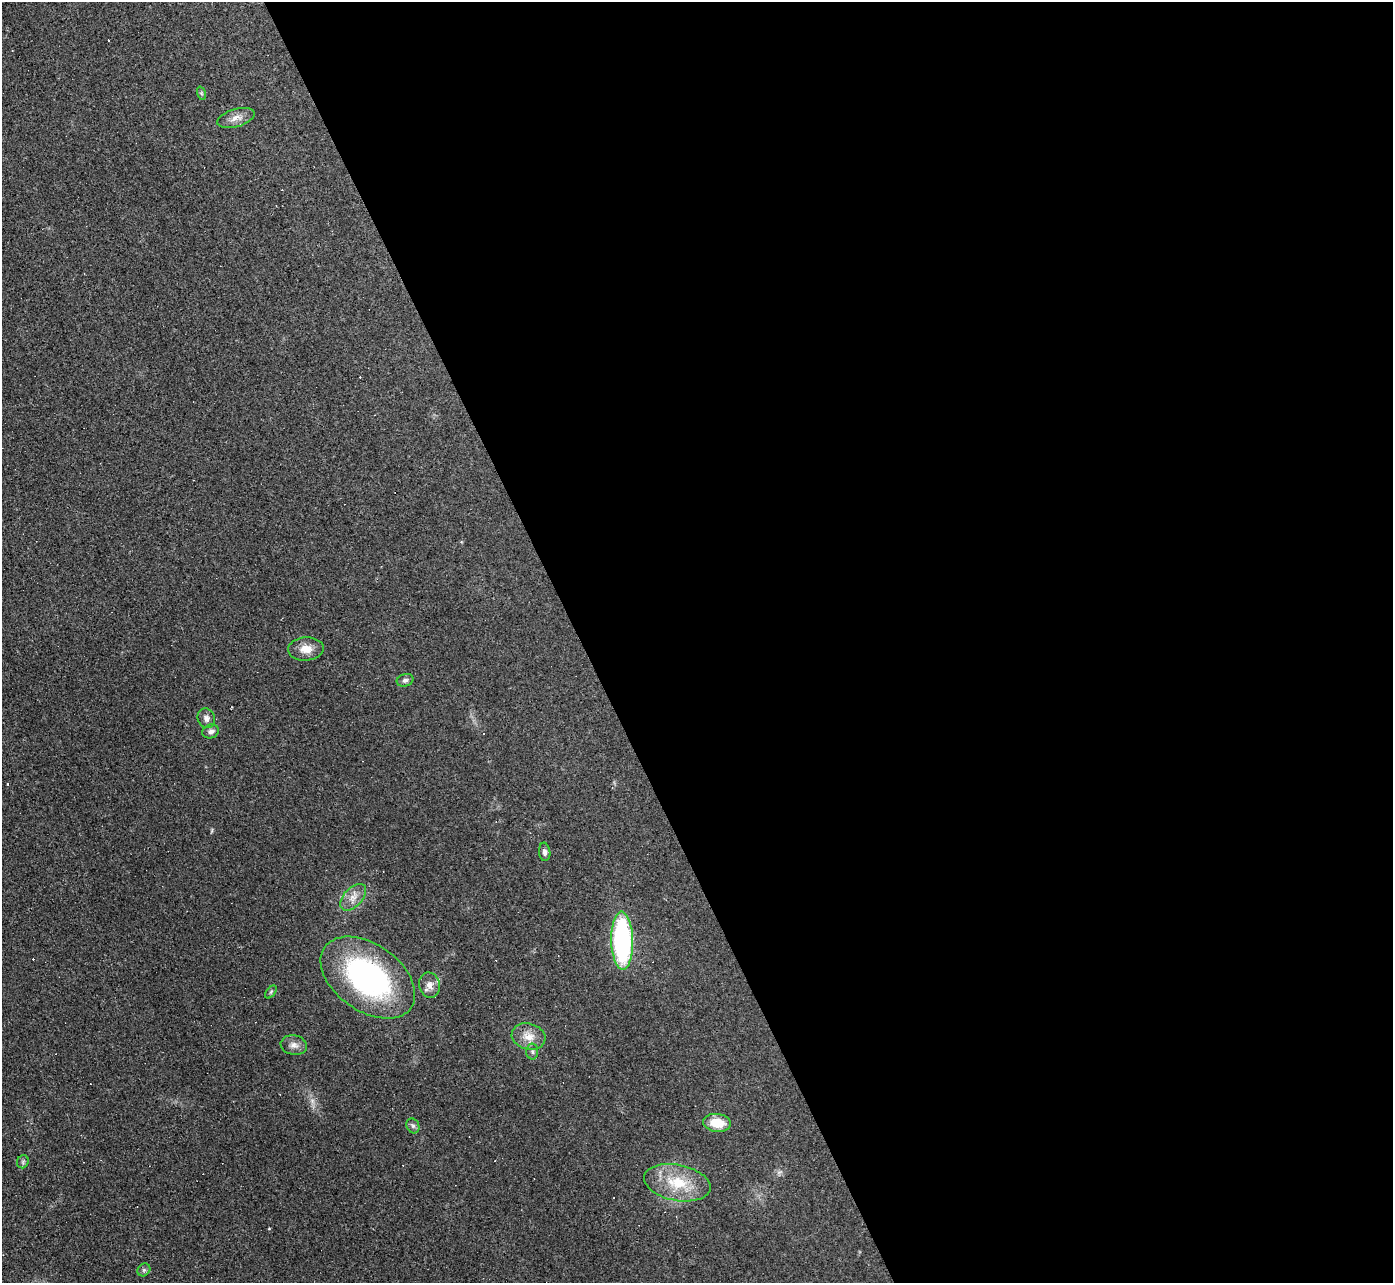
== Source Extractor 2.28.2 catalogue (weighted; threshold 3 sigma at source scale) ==
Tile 8 of 4 x 4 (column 4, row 2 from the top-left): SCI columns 4175-5565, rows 2712-3992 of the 5565 x 5552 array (HDU 1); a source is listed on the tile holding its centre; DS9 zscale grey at full resolution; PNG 1395 x 1285 px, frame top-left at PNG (2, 2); each listed source drawn as its Kron ellipse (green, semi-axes under 4 px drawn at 4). Shown black and unused: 58% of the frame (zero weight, under 3 of 4 exposures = <1% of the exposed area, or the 3 px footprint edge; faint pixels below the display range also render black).
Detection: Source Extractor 2.28.2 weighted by HDU 2 'WHT'; one run over the whole footprint, this tile lists its part. Background 0.0568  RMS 0.005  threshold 0.0223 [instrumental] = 3 sigma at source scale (4.5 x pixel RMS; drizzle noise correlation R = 1.50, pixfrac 1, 0.05/0.05 arcsec/px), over >= 5 px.
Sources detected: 36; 15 cosmic-ray / hot-pixel residue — neither listed nor drawn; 1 inside a brighter listed object's ellipse — not listed separately; the other 20 listed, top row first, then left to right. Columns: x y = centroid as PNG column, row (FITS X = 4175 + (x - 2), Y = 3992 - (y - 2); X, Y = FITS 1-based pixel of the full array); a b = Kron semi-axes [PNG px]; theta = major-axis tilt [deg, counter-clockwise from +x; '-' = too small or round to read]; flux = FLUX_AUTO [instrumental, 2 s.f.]
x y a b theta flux
201 93 7 4 -71 0.8
236 118 19 9 16 4.1
306 649 18 11 3 5.7
405 680 8 6 18 1.4
206 718 10 8 -66 2.3
211 731 8 6 19 2.1
545 852 9 5 -84 1.6
353 897 16 9 46 4.7
622 941 29 11 -88 89
368 978 53 33 -35 100
430 985 13 10 -76 3.6
271 992 7 4 53 0.76
529 1037 17 13 -15 6.8
294 1045 13 9 -10 3
532 1052 8 6 -89 1.3
717 1123 14 9 -6 11
413 1126 8 6 -61 1.3
23 1162 6 6 - 1
677 1183 34 18 -11 20
144 1270 7 6 - 1.1